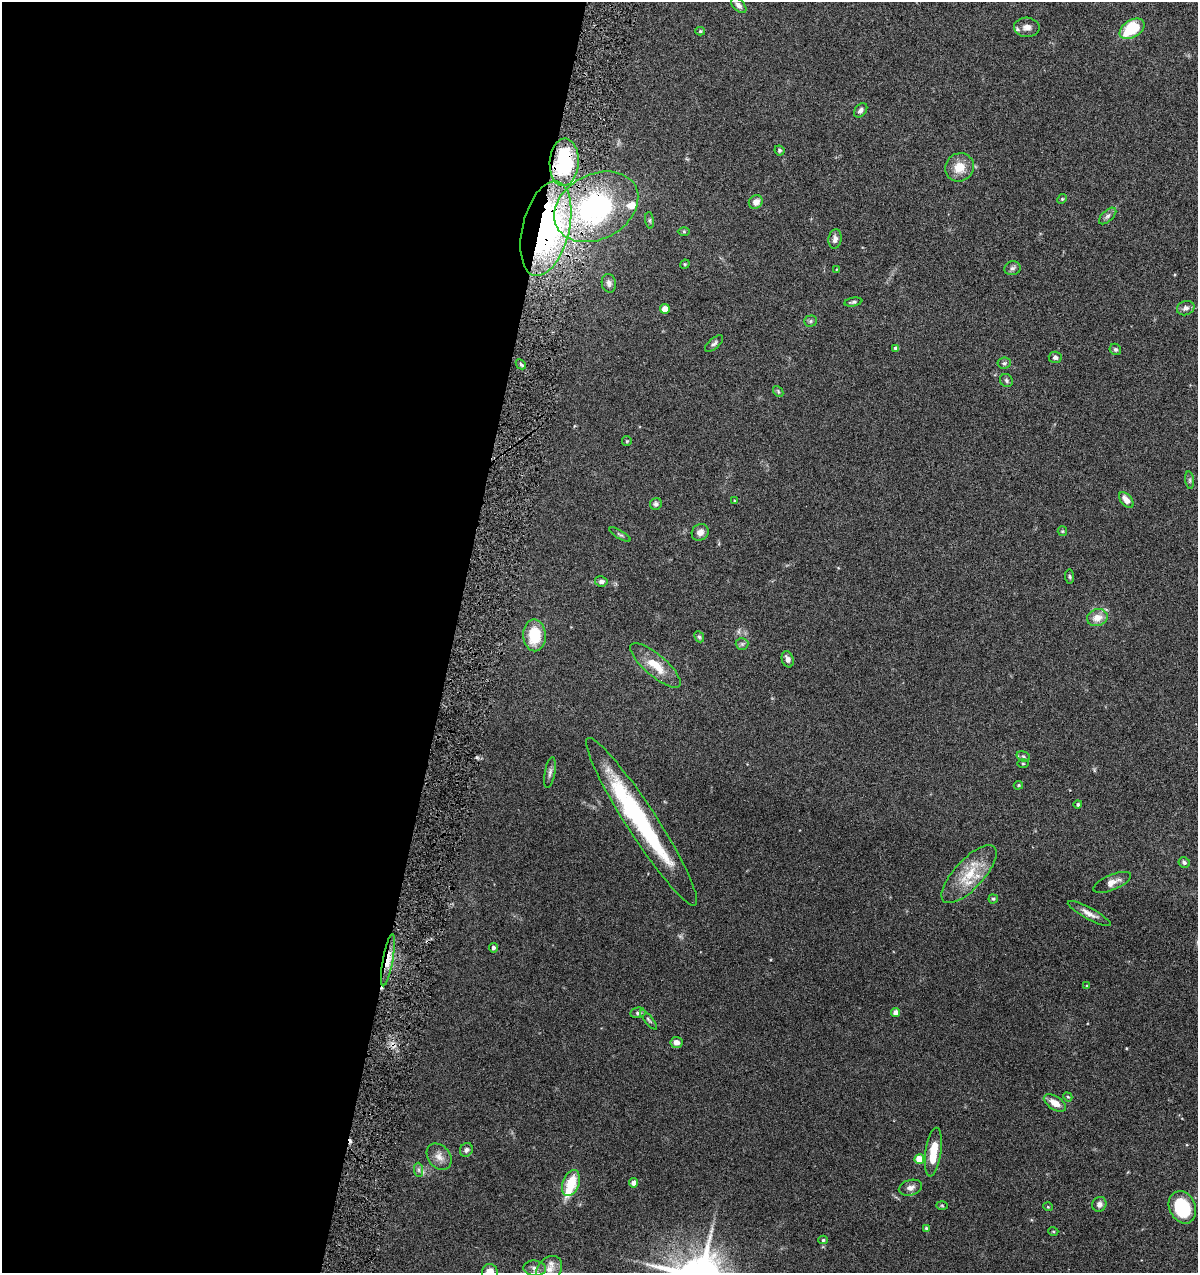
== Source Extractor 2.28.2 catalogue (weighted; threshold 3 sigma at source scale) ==
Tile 5 of 4 x 4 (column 1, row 2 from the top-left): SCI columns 123-1318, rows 2544-3814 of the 5147 x 5088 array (HDU 1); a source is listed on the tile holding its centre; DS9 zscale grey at full resolution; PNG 1200 x 1275 px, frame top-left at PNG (2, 2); each listed source drawn as its Kron ellipse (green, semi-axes under 4 px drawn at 4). Shown black and unused: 38% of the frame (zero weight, under 4 of 8 exposures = <1% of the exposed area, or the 3 px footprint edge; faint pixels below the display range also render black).
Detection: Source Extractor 2.28.2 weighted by HDU 2 'WHT'; one run over the whole footprint, this tile lists its part. Background 0.0995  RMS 0.0049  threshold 0.0201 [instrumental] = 3 sigma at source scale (4.09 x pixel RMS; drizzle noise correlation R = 1.36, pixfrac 0.8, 0.05/0.05 arcsec/px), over >= 5 px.
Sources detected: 91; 1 cosmic-ray / hot-pixel residue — neither listed nor drawn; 4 inside a brighter listed object's ellipse — not listed separately; the other 86 listed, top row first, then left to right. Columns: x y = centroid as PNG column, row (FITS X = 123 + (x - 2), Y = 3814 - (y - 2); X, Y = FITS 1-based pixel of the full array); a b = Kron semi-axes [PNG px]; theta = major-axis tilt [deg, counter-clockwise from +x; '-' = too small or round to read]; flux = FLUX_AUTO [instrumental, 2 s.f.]
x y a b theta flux
739 5 9 5 -46 1.7
1027 27 13 9 -2 3.4
1132 29 14 8 32 22
700 31 5 4 - 0.64
861 110 8 5 50 1.4
779 150 5 5 - 0.75
564 162 24 14 87 36
959 167 15 14 - 7.1
1062 199 5 4 - 0.53
756 202 7 6 - 3.1
596 207 44 32 28 85
1108 216 11 5 43 1.3
650 220 8 4 -82 0.8
546 229 48 23 76 120
684 232 6 4 0 0.61
835 239 10 6 81 1.9
685 264 5 4 - 0.42
1012 268 8 7 - 1.3
837 269 4 2 - 0.32
609 283 9 7 -80 1.9
853 302 9 4 11 0.86
1186 308 9 7 21 1.9
665 309 5 4 - 6.2
810 321 6 5 - 0.83
714 344 11 5 40 1.2
896 348 4 4 - 1.3
1115 349 6 5 - 0.83
1055 357 6 5 - 1.3
1004 363 6 5 - 0.89
521 364 6 4 -44 0.81
1006 380 7 6 - 0.89
778 391 6 4 -48 0.61
627 441 5 5 - 0.5
1190 480 9 4 -82 0.86
1126 500 9 5 -48 3.4
734 501 4 2 - 0.34
656 504 6 5 - 1.2
1062 531 5 4 - 0.51
700 532 9 8 - 2.5
620 535 12 4 -29 0.85
1070 577 7 4 -83 0.72
601 581 6 5 - 1.5
1097 618 10 8 18 4.7
534 635 16 11 -88 15
699 637 6 4 -66 0.66
742 644 6 6 - 0.97
788 659 8 6 -71 2
656 665 32 11 -40 9.8
1023 756 7 5 -18 0.8
1023 764 6 3 -1 0.41
550 772 16 5 80 1.7
1018 785 4 3 - 0.49
1078 804 4 4 - 0.71
642 822 99 15 -57 64
1184 862 6 5 - 0.93
969 874 37 14 47 14
1112 882 20 7 23 3.6
993 899 4 4 - 0.69
1089 914 24 6 -28 3
493 948 4 4 - 1.2
388 960 26 5 80 5.6
1087 986 4 3 - 0.46
638 1013 7 5 9 1.1
896 1013 4 4 - 3.4
649 1020 12 3 -50 0.95
676 1042 6 5 - 2.6
1068 1097 5 3 - 0.46
1055 1103 12 6 -32 4.5
466 1150 7 6 - 1.4
933 1152 24 8 82 10
439 1157 14 11 -51 3.6
919 1159 5 5 - 10
419 1170 7 4 -89 1
571 1183 13 8 71 12
634 1183 4 4 - 2.4
910 1188 12 7 15 2.4
1099 1204 7 7 - 2
942 1206 6 4 -2 0.48
1048 1207 5 3 - 0.36
1182 1207 17 13 -65 24
926 1228 4 4 - 0.5
1053 1231 5 3 - 0.4
823 1240 4 4 - 0.63
535 1268 11 7 -5 2.3
549 1269 14 11 46 4.6
490 1272 8 8 - 5.6
Overlapping masked pixels (flux is a lower limit): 4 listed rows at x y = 564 162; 596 207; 546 229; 388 960
Isophote crosses this tile's border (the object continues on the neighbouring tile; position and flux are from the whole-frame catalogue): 1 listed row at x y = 490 1272